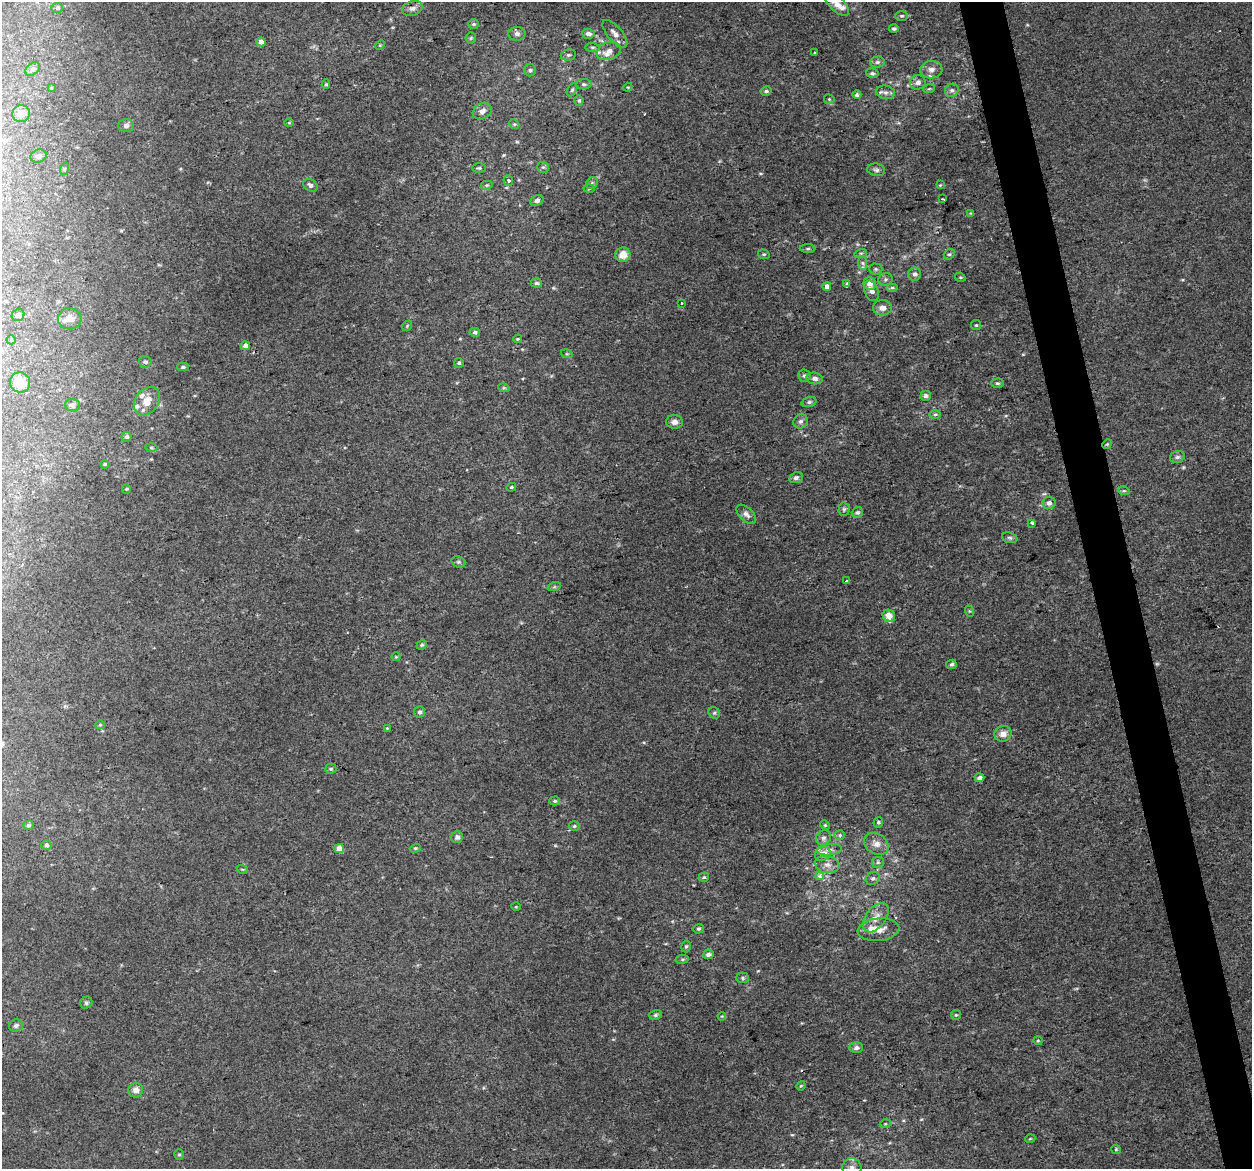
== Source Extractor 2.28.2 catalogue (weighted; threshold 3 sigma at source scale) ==
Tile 6 of 4 x 4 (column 2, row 2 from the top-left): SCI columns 1251-2500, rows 2417-3583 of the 5001 x 4785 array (HDU 1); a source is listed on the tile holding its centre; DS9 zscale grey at full resolution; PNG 1254 x 1171 px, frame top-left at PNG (2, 2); each listed source drawn as its Kron ellipse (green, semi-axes under 4 px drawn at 4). Shown black and unused: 3% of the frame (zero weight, under 2 of 3 exposures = <1% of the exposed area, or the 3 px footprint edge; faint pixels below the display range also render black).
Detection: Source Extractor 2.28.2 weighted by HDU 2 'WHT'; one run over the whole footprint, this tile lists its part. Background 0.00647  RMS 0.0062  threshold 0.028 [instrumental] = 3 sigma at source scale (4.5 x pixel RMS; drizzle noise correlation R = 1.50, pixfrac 1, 0.0396/0.0396 arcsec/px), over >= 5 px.
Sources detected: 177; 1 too faint to see at this stretch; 2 cosmic-ray / hot-pixel residue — neither listed nor drawn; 7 inside a brighter listed object's ellipse — not listed separately; the other 167 listed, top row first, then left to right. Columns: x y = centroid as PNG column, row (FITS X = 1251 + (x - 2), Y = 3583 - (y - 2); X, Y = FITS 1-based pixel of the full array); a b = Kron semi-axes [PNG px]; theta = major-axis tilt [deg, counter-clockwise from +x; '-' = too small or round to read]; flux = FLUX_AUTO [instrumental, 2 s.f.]
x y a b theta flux
837 4 16 7 -45 6.3
57 8 6 5 - 1.1
412 8 10 7 17 2.9
902 16 6 5 - 1
474 24 5 5 - 0.94
894 29 5 4 - 1.3
517 34 8 7 - 2.3
588 34 6 5 - 3.1
615 34 17 7 -50 4.3
471 38 6 5 - 0.9
261 42 4 4 - 3.7
380 45 5 4 - 0.7
592 47 7 4 -5 1.1
609 51 12 8 20 5.4
814 53 3 2 - 0.9
568 55 7 5 13 1.4
877 62 7 5 2 1.6
33 69 8 5 37 1.5
530 70 6 6 - 1.2
931 70 11 8 6 3.9
872 73 6 5 - 1.4
918 82 8 7 - 2.7
326 84 5 4 - 0.93
584 84 7 5 1 1.2
628 87 5 3 - 0.56
51 88 4 4 - 0.51
929 89 6 3 19 0.82
572 90 7 4 62 1.1
952 90 7 6 - 1.9
766 91 5 4 - 1.6
886 92 9 6 -10 2.5
857 95 4 4 - 1.3
829 99 5 5 - 1
579 100 5 5 - 1.3
482 111 10 7 30 3.2
21 114 8 8 - 5.6
289 123 5 3 - 0.57
514 124 5 4 - 0.84
126 126 8 6 2 1.5
38 156 8 6 19 2.2
543 167 6 5 - 0.99
479 168 6 4 0 0.94
64 169 6 4 72 0.8
876 170 9 6 -10 1.9
508 181 5 4 - 1.6
592 183 6 5 - 1.2
310 185 8 5 -34 2
487 185 6 4 13 0.91
940 185 3 3 - 0.53
589 189 5 3 - 0.75
943 199 3 2 - 0.51
537 200 7 5 26 2
971 213 4 4 - 0.53
808 249 8 4 0 1
861 253 6 4 18 0.96
764 254 6 4 -19 0.93
949 254 6 4 38 1.1
623 255 7 7 - 6.6
863 263 7 4 -88 1.4
876 269 6 5 - 1.2
915 274 6 6 - 2.2
960 277 5 3 - 0.7
885 279 7 6 - 1.6
536 283 5 4 - 1.5
847 284 4 3 - 11
870 284 6 6 - 4.6
827 286 4 4 - 3.7
892 287 6 4 0 1
871 291 11 7 -68 3.4
682 303 2 2 - 0.65
882 308 9 7 0 3.5
18 315 6 5 - 2
70 319 12 10 -7 4.7
976 325 5 5 - 0.86
407 326 6 4 49 0.77
475 332 5 4 - 1.5
518 339 4 3 - 0.65
11 340 4 4 - 1.1
245 346 5 4 - 3.9
567 354 6 3 -17 0.65
145 362 6 5 - 1.3
459 363 5 4 - 1
183 367 6 4 0 1
804 376 6 6 - 1.5
815 378 8 5 -9 2.1
20 382 10 10 - 13
997 383 6 4 0 1
504 388 6 3 -17 0.71
925 396 5 5 - 1.5
147 401 16 11 53 7.5
809 402 8 4 15 1.3
72 405 7 6 - 1.6
935 414 6 4 1 0.83
801 421 8 6 39 1.9
674 422 8 7 - 2.9
126 437 5 5 - 1.4
1107 444 5 4 - 0.71
151 448 6 4 -2 0.8
1177 457 8 5 16 1.5
105 464 4 3 - 1.1
796 478 7 5 23 1.5
511 487 5 4 - 0.74
126 489 4 4 - 0.69
1124 491 6 3 -17 0.75
1049 503 6 6 - 2.9
844 509 6 5 - 1.2
857 513 6 5 - 1.2
746 514 12 6 -44 2.7
1032 523 3 3 - 2.7
1010 538 8 5 -18 1.3
458 562 7 5 -18 1.2
847 580 4 2 - 0.62
554 587 7 4 18 1
969 611 6 3 -71 0.67
889 616 6 6 - 5.4
422 645 5 4 - 0.96
396 657 4 4 - 0.6
951 664 5 4 - 1.6
420 712 5 5 - 1.7
714 713 6 5 - 1
100 725 5 4 - 0.73
387 728 4 3 - 0.75
1003 734 8 7 - 3.9
331 769 5 5 - 0.88
979 778 5 4 - 2.8
555 801 5 4 - 0.97
878 822 5 4 - 1.1
29 825 5 5 - 1.3
825 825 5 4 - 0.74
574 826 5 4 - 0.88
840 835 5 4 - 1.1
457 837 6 6 - 2.3
823 838 8 7 - 2.1
876 844 13 10 -33 4.9
46 845 5 5 - 1.8
415 848 6 4 18 0.77
339 849 5 4 - 5.7
829 850 12 5 7 2.6
823 854 8 7 - 6
878 862 6 5 - 1.2
827 865 12 8 -11 4.2
242 869 6 3 -18 0.65
820 876 4 4 - 2.4
704 877 5 4 - 1
873 878 7 6 - 1.6
516 907 5 3 - 0.58
876 918 17 10 52 6.7
698 929 5 4 - 1.1
878 930 21 11 6 7.2
686 946 6 4 73 1.2
708 954 5 4 - 2.6
682 959 7 3 8 0.88
742 978 6 5 - 1.1
86 1003 6 5 - 1.2
655 1015 6 5 - 1.1
956 1015 5 5 - 0.78
722 1016 4 3 - 0.49
16 1025 7 6 - 1.6
1038 1041 4 4 - 0.68
856 1048 7 5 1 2
801 1086 5 4 - 0.67
136 1090 7 7 - 4.3
885 1124 5 3 - 0.65
1030 1139 5 3 - 0.56
1116 1149 5 4 - 0.71
179 1155 5 4 - 0.88
852 1167 9 9 - 3.5
Isophote crosses this tile's border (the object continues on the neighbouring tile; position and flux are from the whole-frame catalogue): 2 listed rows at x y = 837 4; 852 1167